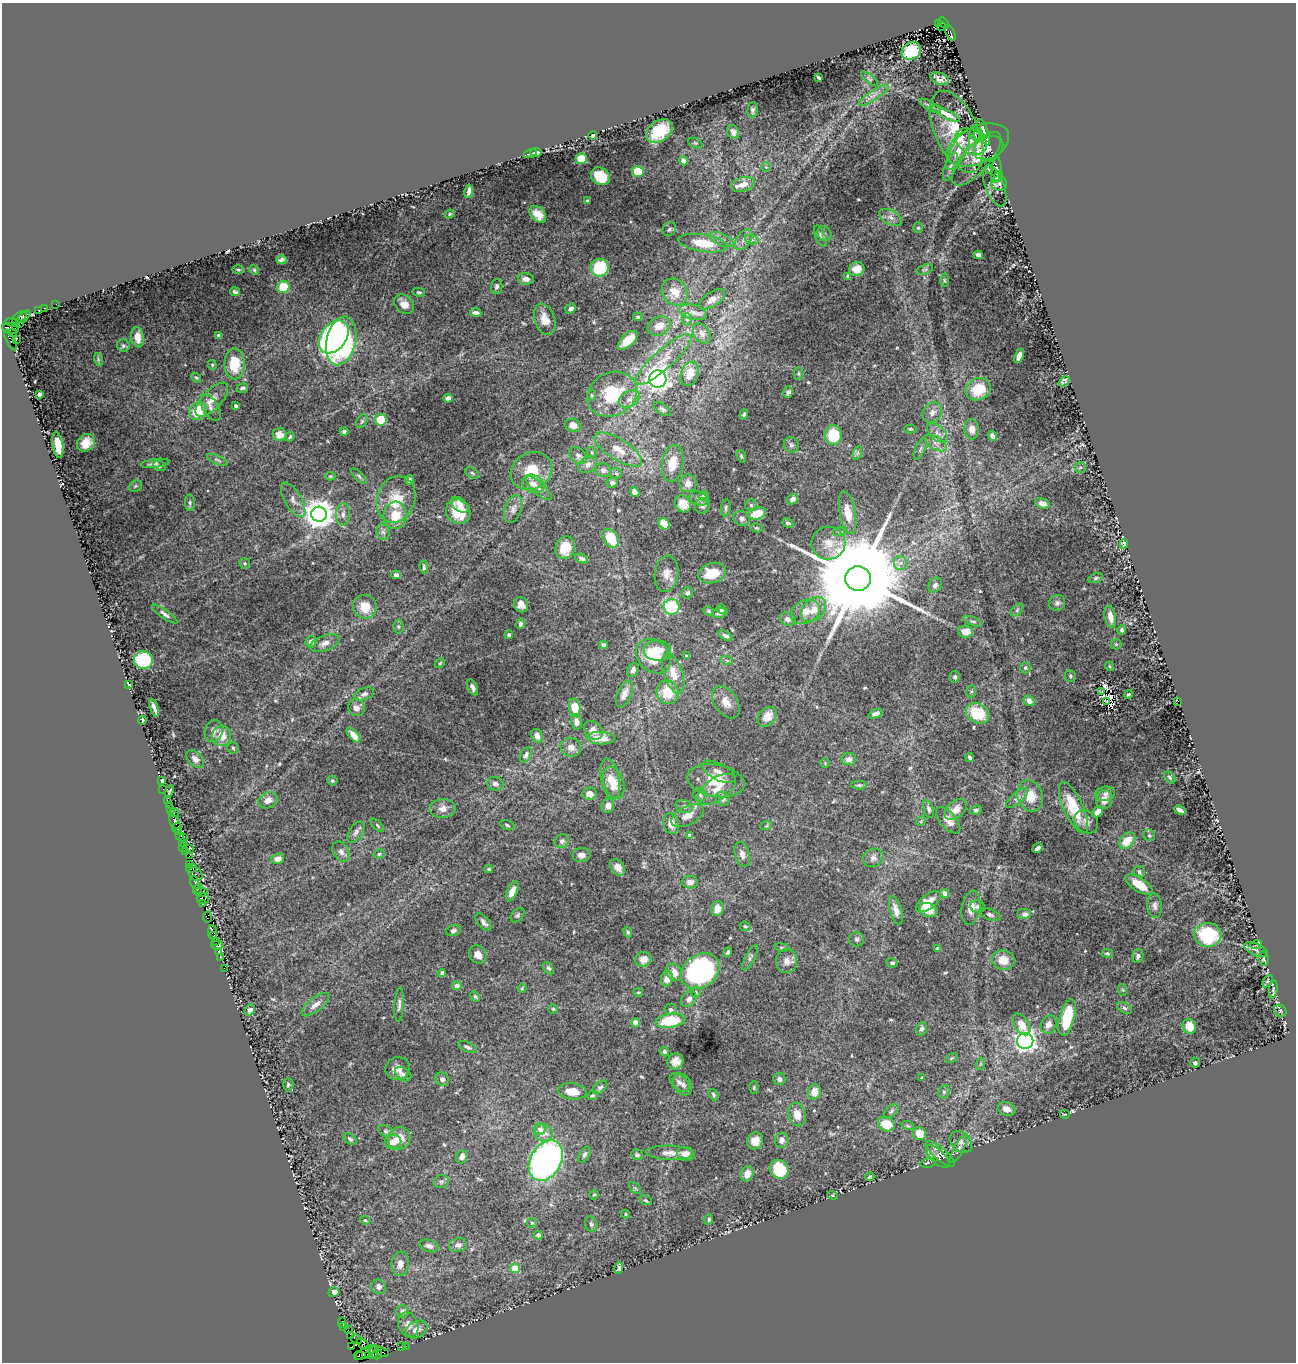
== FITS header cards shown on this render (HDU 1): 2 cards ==
NAXIS1  =                 1294
NAXIS2  =                 1360

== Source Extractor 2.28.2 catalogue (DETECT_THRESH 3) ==
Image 1294 x 1360 px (HDU 1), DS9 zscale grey, 1 PNG px = 1 image px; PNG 1298 x 1364 px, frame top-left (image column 1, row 1360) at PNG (2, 3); each listed source drawn as its Kron ellipse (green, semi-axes under 4 px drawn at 4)
Background 1.42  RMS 0.016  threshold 0.0468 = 3 sigma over >= 5 px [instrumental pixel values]
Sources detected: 565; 2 with non-positive FLUX_AUTO (blend fragments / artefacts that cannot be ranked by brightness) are neither listed nor drawn; of the other 563, the 500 brightest by FLUX_AUTO listed and drawn (63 fainter detections omitted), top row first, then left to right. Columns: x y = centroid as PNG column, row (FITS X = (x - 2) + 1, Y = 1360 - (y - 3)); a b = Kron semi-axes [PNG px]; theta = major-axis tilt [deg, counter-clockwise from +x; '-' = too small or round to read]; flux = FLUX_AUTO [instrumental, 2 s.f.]
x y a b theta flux
938 23 3 3 - 190
943 23 6 3 -49 780
942 27 5 3 - 140
950 33 8 4 -62 1000
911 51 10 8 34 52
818 77 4 3 - 1.6
869 79 10 4 -39 1.9
940 79 9 6 -18 6
874 95 18 4 33 6.5
930 106 12 4 -30 3.1
752 110 8 5 87 2.4
946 114 15 4 -27 9.1
659 131 14 10 36 39
733 132 7 5 -64 4.8
957 132 44 21 -66 47
983 132 14 5 -71 11
975 134 7 3 -76 3.2
593 135 4 3 - 1.9
979 135 7 4 -73 3.2
971 142 17 12 -30 10
695 143 7 4 -24 1.5
978 145 33 18 23 24
988 148 15 11 26 8.5
958 151 21 7 63 13
536 152 5 3 - 1.6
530 154 6 2 16 1.6
581 159 5 5 - 21
976 159 34 13 48 19
683 161 5 4 - 3.9
766 167 5 5 - 1.4
950 167 15 5 69 3.8
989 169 4 2 - 1.3
996 170 13 5 85 7.2
638 171 6 5 - 21
600 176 10 8 -35 29
999 176 5 4 - 3.5
999 183 8 7 - 3.2
743 184 12 7 16 10
995 186 22 9 -69 5.6
469 191 7 3 81 3.6
587 201 3 3 - 1.4
450 214 5 4 - 1.2
538 214 10 6 -46 11
891 217 12 7 -29 5.4
918 228 5 4 - 1.7
669 229 7 6 - 2.5
824 234 7 6 - 2.9
820 236 11 5 -67 2.8
721 239 13 6 -25 5.4
744 240 12 7 53 5.9
752 240 7 4 -18 2.5
703 243 25 8 -8 33
978 255 4 4 - 5.4
282 260 5 4 - 2.4
600 268 9 9 - 46
857 269 8 7 - 9.9
925 269 8 4 22 2.1
238 270 5 3 - 1.3
254 270 5 4 - 1.4
848 276 4 3 - 1.9
526 279 8 6 -6 6.7
944 280 6 4 -89 2
497 286 7 5 83 2.6
283 287 6 6 - 21
235 292 5 3 - 2.3
419 292 6 3 -11 1.6
675 292 14 12 -52 17
712 299 15 7 33 7
56 304 2 2 - 26
404 304 11 8 -43 9.6
44 308 2 2 - 23
571 309 6 4 39 3.5
38 310 2 2 - 20
476 312 6 3 -9 3.5
693 312 14 7 -13 6.3
19 317 8 5 35 620
24 317 7 4 48 320
638 317 4 3 - 1.3
545 319 16 10 -71 13
687 319 6 5 - 2.3
12 322 7 3 -9 220
19 324 4 3 - 410
659 326 12 9 24 11
16 327 3 3 - 270
11 328 8 5 -11 790
13 332 3 3 - 790
702 333 11 7 -55 6.5
218 336 3 3 - 3.1
137 337 10 6 -81 9.8
334 337 18 12 53 220
11 340 11 3 -61 440
16 340 2 2 - 14
628 340 12 6 41 19
341 341 25 14 78 280
123 346 6 6 - 2.5
1019 356 7 4 68 5.8
98 359 6 4 -73 1.3
663 359 36 9 42 20
235 364 15 10 -89 30
212 365 5 4 - 1.3
689 374 12 8 70 16
799 374 6 5 - 1.6
196 378 5 4 - 1.5
658 379 9 8 - 520
1064 381 6 4 41 3
242 388 6 4 20 2.7
978 389 13 11 25 27
788 392 6 5 - 2.8
39 394 4 3 - 9
612 394 25 21 29 53
592 395 6 4 -89 1.5
448 398 5 4 - 3.6
629 399 11 7 30 6.6
212 400 21 9 47 12
236 406 4 3 - 2.1
211 408 15 7 -59 6.2
662 409 10 5 -35 3
198 411 9 8 - 37
932 412 11 9 51 6.8
744 414 5 4 - 1.6
381 420 6 6 - 30
362 421 7 5 60 2
573 425 8 6 -20 6.1
910 429 6 4 0 1.6
972 429 10 7 -84 8.5
344 431 4 4 - 2.6
937 433 12 7 -39 5.9
280 435 7 6 - 10
833 435 10 8 -82 33
992 436 5 4 - 4.5
290 437 5 3 - 1.4
86 443 9 8 - 13
936 443 12 6 -31 5.5
58 445 13 5 -81 17
791 445 8 7 - 3
618 449 27 10 -32 17
920 449 11 5 65 3
592 452 5 4 - 1.4
857 453 7 4 70 2
578 456 10 7 -41 3.9
741 456 6 4 -69 2
217 460 11 4 -25 2.1
155 463 14 4 7 3.3
673 463 18 10 81 20
588 465 10 7 36 5.7
159 466 6 5 - 1.8
1080 467 6 5 - 1.6
603 470 8 6 -11 4.7
531 471 22 18 29 32
472 473 7 4 -35 1.8
616 473 6 5 - 2
330 476 5 4 - 1.3
359 476 10 4 -44 2.1
410 480 5 4 - 2.6
612 483 6 5 - 3.8
688 483 8 8 - 7.4
533 484 11 8 -23 9.3
135 486 7 5 23 2
539 488 16 6 -42 6
635 492 5 4 - 6.7
704 496 5 4 - 4.2
699 498 9 7 -21 3.3
396 499 24 19 71 30
793 499 6 5 - 5.3
293 500 19 8 -60 8.2
190 503 8 5 -87 2.1
1042 503 7 5 -18 5
683 504 9 7 -51 11
460 505 10 6 -40 9.4
751 505 6 6 - 2
702 506 8 7 - 3.4
726 508 8 4 84 2.5
513 509 14 8 71 6.6
458 511 13 11 -45 27
848 513 22 8 -79 16
319 514 8 7 - 1500
343 514 11 7 86 5.3
757 514 9 5 18 23
395 515 13 11 87 22
741 518 8 7 - 4.9
788 523 5 4 - 2.5
664 524 6 5 - 13
757 528 6 4 -10 1.4
839 531 6 4 20 1.5
383 532 8 6 -75 3.9
611 538 10 7 -54 27
828 543 17 16 - 17
1124 544 5 3 - 2
565 548 11 9 64 21
582 558 6 4 -19 2.9
245 563 5 5 - 1.3
900 563 7 6 - 4.1
424 567 7 4 -83 1.7
712 573 14 10 17 27
667 574 18 12 82 9.8
396 575 5 4 - 2.7
858 578 13 12 - 34000
1096 578 7 4 18 1.9
935 585 8 6 57 4
687 593 6 5 - 3
1057 603 8 7 - 3.1
521 605 8 7 - 6.1
365 607 12 11 - 20
671 607 8 8 - 74
722 609 5 4 - 3.4
814 609 14 10 45 13
1017 610 7 4 46 2.1
709 611 5 4 - 1.4
805 612 15 11 27 11
719 613 7 5 11 2.9
165 614 15 4 -35 4.1
1110 617 11 5 -78 7.2
788 619 8 6 -20 4
973 621 10 4 -22 2.4
520 624 5 4 - 2.6
398 626 7 5 -89 1.9
1122 630 5 4 - 2.2
965 632 7 6 - 12
509 635 4 4 - 2
726 636 8 4 -32 3.1
311 642 6 5 - 4.5
325 643 15 7 20 7.2
1116 644 5 5 - 1.4
603 645 4 4 - 2.9
657 650 13 10 1 14
653 656 19 15 -43 37
686 656 4 4 - 2.4
143 660 9 9 - 77
727 661 6 4 -19 1.5
440 663 6 3 45 1.3
1110 666 5 3 - 1.2
1025 668 5 5 - 1.9
633 670 7 5 67 3.9
673 674 21 9 -71 15
1070 676 6 5 - 2
955 677 6 5 - 2.3
128 684 4 2 - 1.2
472 687 8 4 -65 4
971 691 6 5 - 1.7
1102 691 2 2 - 1.4
668 692 12 11 - 27
364 694 10 6 19 3.7
624 694 14 7 68 7.4
1128 694 4 4 - 1.2
1029 701 6 5 - 4.4
1178 701 2 2 - 28
726 702 18 11 -57 13
1107 702 2 2 - 2.2
154 708 9 3 -71 5.3
356 708 8 8 - 5.7
575 708 9 5 -83 21
978 713 12 9 -28 36
875 714 7 4 22 4.2
767 717 11 8 49 15
142 720 4 2 - 1.4
576 722 8 5 -79 5.1
593 730 10 8 -43 7.2
214 731 11 9 77 5.6
354 735 9 4 -50 11
222 736 10 9 - 15
537 736 7 5 -66 4.8
601 738 14 6 -3 16
571 747 10 9 - 6.8
233 748 6 5 - 1.8
526 755 8 5 64 3.2
970 758 4 3 - 2.7
195 759 10 6 -44 4.8
848 759 7 6 - 5.5
825 763 5 4 - 1.3
719 772 18 8 -27 7.2
1170 777 7 4 -47 1.8
610 779 21 9 -80 16
162 781 4 3 - 1.7
332 781 5 5 - 1.8
716 781 29 16 -10 28
614 783 16 10 -72 15
495 784 8 6 -14 5.2
859 785 8 4 -1 1.8
163 789 2 2 - 18
717 789 22 11 34 15
169 791 6 2 62 1.4
590 794 7 6 - 6.3
1105 794 10 7 13 4.1
700 795 7 6 - 2.8
1030 796 16 12 -71 22
1017 798 14 5 41 4.3
723 799 7 6 - 4.7
167 800 2 2 - 45
268 800 10 7 25 8.4
1104 800 9 8 - 9.9
169 805 2 2 - 24
608 806 7 6 - 5.7
684 807 9 6 -19 3.3
443 808 13 9 3 8.9
1073 808 28 9 -65 39
929 809 9 5 -70 2.7
170 810 4 3 - 160
956 810 13 8 42 11
976 810 6 4 9 2.2
1180 810 6 3 -26 4
1098 812 6 4 46 8.4
174 813 5 2 - 43
688 816 18 9 27 11
948 820 16 8 -49 9.1
921 821 5 4 - 1.4
1086 822 13 10 -40 7
175 824 11 3 -66 310
671 824 10 7 -76 9.4
377 825 8 3 -45 1.8
507 825 8 4 -18 2
766 826 6 3 19 1.3
177 828 5 2 - 230
178 832 3 2 - 83
356 832 12 6 58 4
179 835 2 2 - 94
1149 835 6 5 - 2.1
690 836 4 4 - 4.8
183 837 4 2 - 91
562 841 7 6 - 3.2
1127 841 9 6 47 20
182 843 3 3 - 100
183 848 3 2 - 100
189 848 2 2 - 100
1038 848 5 3 - 3.7
185 851 3 3 - 100
341 852 11 7 -58 4.8
379 854 6 4 16 1.8
742 854 13 7 -74 5.2
581 855 9 7 3 5.2
189 856 2 2 - 48
873 858 10 9 - 5
278 859 7 5 18 7.3
190 864 4 3 - 97
618 867 9 6 -54 7.1
192 869 5 3 - 360
489 869 4 3 - 1.5
1139 872 6 5 - 3
195 874 7 6 - 300
195 882 7 3 -75 350
690 882 8 6 -1 5.2
1139 885 16 6 -32 22
198 889 5 3 - 220
512 891 10 5 66 8
201 892 6 4 -2 410
945 893 4 4 - 6.7
203 898 6 5 - 390
928 902 14 7 37 11
202 904 3 2 - 63
1155 906 12 7 -85 5
978 907 7 6 - 2.9
717 908 7 6 - 11
971 908 17 9 81 10
896 910 15 6 -74 7.2
928 910 9 7 -19 13
1025 914 7 5 0 3.9
517 915 8 5 48 2.2
990 915 11 5 -21 2.7
207 917 5 3 - 140
483 922 10 5 -49 4.9
745 926 5 4 - 1.6
453 930 7 5 19 2.5
213 932 7 3 -84 170
628 932 5 4 - 1.6
1208 935 14 12 -3 65
214 936 4 2 - 85
857 939 7 7 - 2.6
215 941 2 2 - 56
217 945 6 3 0 130
1256 945 6 3 19 1.3
782 947 7 3 -9 1.3
937 948 4 4 - 1.3
1256 950 12 6 -23 3.7
218 951 3 2 - 47
728 952 5 4 - 1.9
1107 953 5 3 - 1.5
478 955 10 8 -50 8.4
1138 956 7 5 75 3.2
220 957 3 2 - 60
750 958 14 5 62 3.2
643 959 8 7 - 8.7
1264 959 7 5 -82 1.9
1003 960 11 9 -12 14
787 961 12 10 88 7.4
892 963 5 4 - 2.1
224 968 2 2 - 33
548 968 7 4 -51 2.3
700 971 21 16 38 210
674 972 9 7 -55 8.5
442 973 4 4 - 2.8
667 978 8 6 79 9.1
1268 981 7 4 56 1.3
457 986 4 4 - 4.9
522 988 4 3 - 1.3
1273 989 9 3 83 2.8
1123 990 6 4 -71 1.3
638 992 5 3 - 1.3
696 992 5 5 - 1.9
475 996 5 3 - 1.5
689 999 9 7 54 4.6
399 1004 17 4 87 3.8
315 1005 17 6 38 8.1
1124 1008 8 5 -28 2.3
553 1009 5 5 - 1.4
250 1010 6 4 51 3.6
671 1010 6 5 - 2.9
1280 1011 7 5 -45 1.6
1067 1017 19 7 75 44
670 1021 15 7 7 51
636 1023 4 4 - 14
1022 1024 12 7 -57 12
1049 1024 9 7 61 5.9
1189 1026 7 6 - 14
922 1029 7 5 71 3
1025 1041 8 8 - 530
468 1047 10 4 -24 2.7
664 1052 5 4 - 2.4
952 1058 6 4 34 1.4
676 1061 8 7 - 7.6
1195 1063 5 5 - 1.7
980 1064 6 4 72 1.5
398 1068 12 11 - 9.6
403 1074 9 6 -35 3.2
922 1078 3 3 - 1.5
442 1079 7 6 - 4.1
779 1079 6 6 - 3.9
680 1082 11 7 -44 4.8
683 1084 11 8 -61 5.1
288 1085 6 5 - 2.1
600 1087 8 5 41 2.6
754 1088 6 4 88 1.6
572 1091 14 8 -6 17
814 1092 7 6 - 11
944 1092 7 5 69 2.3
592 1095 5 4 - 1.5
713 1095 6 4 -60 1.8
1007 1109 9 6 -21 8
891 1111 9 5 45 2.6
797 1114 12 8 -76 11
1065 1114 5 3 - 1.5
886 1124 9 7 -27 26
908 1126 6 4 -18 1.5
540 1129 6 5 - 4.6
385 1131 8 5 -27 2.5
544 1133 9 8 - 11
920 1134 7 6 - 18
399 1138 12 11 - 16
350 1139 7 5 -38 2.7
782 1140 8 7 - 6
755 1141 9 8 - 9
393 1142 8 7 - 7.8
961 1142 12 9 -41 5.4
959 1149 15 5 62 3.6
670 1153 24 7 -2 9.1
686 1154 9 6 -14 10
940 1154 18 6 -41 5.7
584 1155 9 5 62 2.9
637 1155 6 5 - 2.4
938 1156 15 6 -43 5.5
462 1157 7 5 68 5.8
546 1161 22 15 60 360
928 1163 7 5 11 2.4
779 1169 10 9 - 50
747 1174 8 6 75 9
870 1177 4 3 - 1.7
442 1182 7 6 - 2.5
635 1188 7 4 -45 1.6
594 1195 5 4 - 1.3
833 1195 5 4 - 1.4
646 1200 6 4 -23 1.6
625 1214 4 4 - 1.4
709 1219 5 4 - 2.1
365 1220 5 4 - 1.7
532 1223 5 4 - 1.5
591 1224 8 6 -73 3.3
538 1235 4 4 - 4.9
458 1245 9 6 11 5
429 1246 10 6 -17 5.3
400 1264 12 8 84 9.7
515 1268 5 4 - 22
619 1268 6 3 83 2.4
378 1287 7 7 - 4.8
334 1292 5 5 - 6.8
403 1311 6 6 - 4.9
342 1323 5 2 - 66
408 1325 13 9 -68 8.3
344 1327 3 2 - 92
348 1330 2 2 - 22
417 1330 11 8 29 9.7
350 1336 4 2 - 98
356 1339 6 3 -29 180
363 1344 7 4 -41 500
406 1346 2 2 - 49
351 1347 4 3 - 73
402 1347 3 2 - 49
365 1352 12 4 29 1200
374 1352 7 3 69 360
382 1352 7 3 -19 330
359 1355 4 4 - 390
369 1355 3 2 - 90
377 1355 5 4 - 170
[63 fainter detections neither listed nor drawn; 2 non-positive-flux detections neither listed nor drawn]